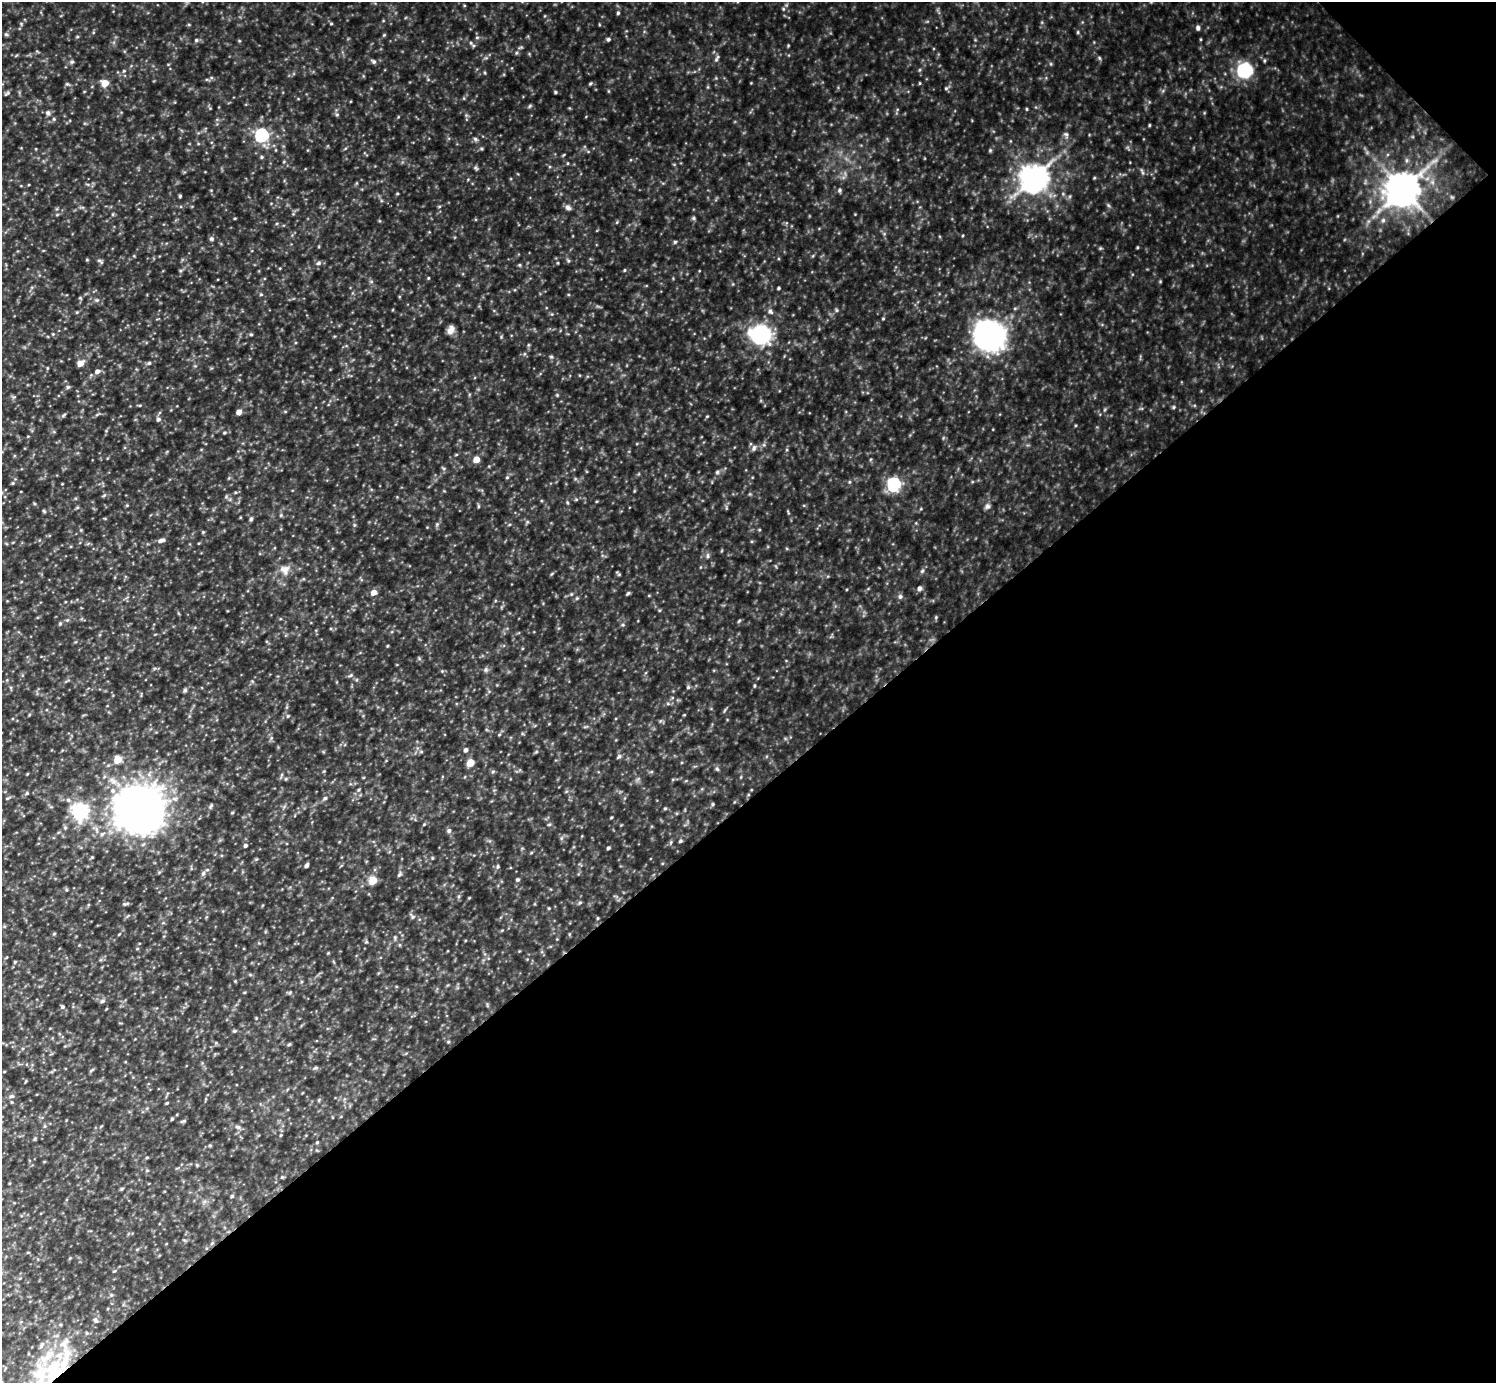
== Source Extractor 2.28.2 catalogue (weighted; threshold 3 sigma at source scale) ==
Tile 12 of 4 x 4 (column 4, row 3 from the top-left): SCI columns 4485-5978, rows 1679-3059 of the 5979 x 5978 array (HDU 1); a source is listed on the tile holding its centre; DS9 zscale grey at full resolution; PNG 1498 x 1385 px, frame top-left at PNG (2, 2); no overlay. Shown black and unused: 43% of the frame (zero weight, under 3 of 5 exposures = <1% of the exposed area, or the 3 px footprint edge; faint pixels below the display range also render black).
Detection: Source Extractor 2.28.2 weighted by HDU 2 'WHT'; one run over the whole footprint, this tile lists its part. Background 0.303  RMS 0.026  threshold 0.116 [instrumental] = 3 sigma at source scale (4.5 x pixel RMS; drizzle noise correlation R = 1.50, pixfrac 1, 0.05/0.05 arcsec/px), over >= 5 px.
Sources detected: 270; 1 inside a brighter object's white glare — not listed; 5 inside a brighter listed object's ellipse — not listed separately; the other 264 listed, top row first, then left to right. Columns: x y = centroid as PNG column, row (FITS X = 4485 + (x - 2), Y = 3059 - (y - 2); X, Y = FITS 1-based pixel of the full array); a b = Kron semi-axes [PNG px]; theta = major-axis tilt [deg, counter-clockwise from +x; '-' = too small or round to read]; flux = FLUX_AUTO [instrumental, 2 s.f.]
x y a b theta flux
783 9 5 4 - 3.8
618 13 4 4 - 4.3
21 24 6 4 74 4.3
331 24 4 4 - 3.1
1198 28 6 5 - 8.2
1078 32 5 4 - 3.3
6 34 5 5 - 4.5
384 35 5 4 - 3
477 37 5 5 - 4.5
608 39 5 5 - 5.3
196 40 6 5 - 4.4
471 43 6 5 - 5.1
788 45 4 4 - 2.4
516 53 5 4 - 3.6
718 57 8 5 48 5.8
1099 58 6 5 - 4.1
373 61 7 5 -38 6.2
1264 61 6 4 90 3.8
72 62 6 6 - 5.2
1051 64 6 3 -72 3.1
1244 70 12 11 - 180
124 71 5 5 - 4.4
428 79 6 4 -20 3.4
105 83 6 5 - 43
590 83 5 4 - 3.3
920 83 5 3 - 2.3
67 84 5 5 - 4.3
946 88 6 5 - 4.3
608 91 5 3 - 2.4
555 92 4 4 - 3.6
7 93 9 4 35 4.9
530 106 6 5 - 3.6
1027 109 4 3 - 2.6
48 113 8 7 - 8.7
337 115 6 5 - 4.8
398 117 5 3 - 2.2
1149 125 4 3 - 2.6
262 135 6 6 - 490
1066 135 9 7 -70 8.5
475 139 7 5 -19 5.6
990 150 6 4 70 3.6
588 151 6 4 -19 3.1
563 155 5 3 - 2.5
262 157 5 4 - 3.4
568 163 5 3 - 2.4
475 168 7 5 -51 4.7
1142 172 11 3 -66 4.9
1033 178 10 9 - 3300
1094 178 5 3 - 2.6
356 183 6 4 89 2.7
839 190 6 6 - 5.3
1403 190 11 10 - 5500
397 193 4 4 - 2.7
180 196 4 3 - 3.1
1108 205 6 4 -46 4.1
439 206 5 3 - 2.8
568 207 9 7 -42 8.5
113 214 6 3 72 3
57 215 6 3 20 3
235 218 4 3 - 2.2
693 218 6 5 - 4.1
1383 220 7 5 88 5.9
617 222 5 4 - 2.9
211 239 6 5 - 6.2
675 242 5 5 - 3.8
1137 247 3 3 - 2.6
1100 248 5 5 - 3.2
87 260 4 4 - 2.5
100 261 10 4 -33 5.8
568 261 6 5 - 4.3
318 263 8 5 27 6.2
558 263 5 3 - 2.2
519 265 5 4 - 3.2
280 268 4 3 - 2.1
180 270 6 4 0 3.1
624 270 5 4 - 3.1
428 278 4 4 - 2.5
371 281 6 5 - 4.4
1160 281 4 4 - 2.6
778 288 4 3 - 3.8
261 294 6 4 1 3.2
80 298 5 3 - 2.5
97 300 6 5 - 5.1
837 310 5 5 - 3.8
770 311 8 7 - 7.8
77 312 4 4 - 2.8
883 319 4 4 - 2.5
451 330 10 7 66 17
53 334 5 4 - 3
251 334 5 4 - 3.3
760 335 20 17 -11 250
989 336 16 15 - 1400
501 337 5 4 - 2.9
528 345 5 5 - 3.2
551 357 5 5 - 3.7
80 363 6 5 - 27
149 363 7 5 16 5
47 368 6 3 71 2.5
97 371 7 5 29 10
68 387 6 5 - 4.9
557 395 5 4 - 2.7
13 397 7 5 11 4.7
140 405 6 3 1 3
1174 407 6 4 28 3.9
239 412 5 5 - 16
64 415 8 4 29 4.8
707 416 4 4 - 2.4
158 419 6 6 - 7.9
224 433 5 5 - 3.9
28 436 5 3 - 2.2
754 448 9 6 71 7.6
476 459 5 5 - 33
717 472 6 5 - 5.2
507 477 5 4 - 3.1
849 482 5 5 - 3.4
13 483 5 4 - 3.4
894 484 7 6 - 460
634 491 5 3 - 2.4
235 492 5 4 - 2.9
104 495 7 4 44 3.8
226 497 6 5 - 4.3
576 499 5 5 - 3.4
127 505 5 4 - 2.8
478 506 6 4 90 3.2
987 506 8 6 42 8.5
77 508 6 4 19 3.2
726 508 8 3 -85 3.3
921 509 5 3 - 2.2
44 511 5 4 - 3.5
788 512 7 3 -59 3
281 515 6 5 - 3.7
251 519 5 4 - 6
527 522 6 4 72 3.3
916 523 4 4 - 2.6
437 524 6 5 - 4.4
203 532 5 4 - 2.8
161 540 9 5 18 11
199 543 5 3 - 2
708 556 8 5 -86 5.8
285 570 14 13 - 28
922 571 6 5 - 4.8
618 574 7 3 -41 3.6
920 588 6 5 - 11
374 592 5 5 - 21
628 593 5 4 - 4
571 594 5 5 - 3.7
649 595 5 3 - 2.2
900 596 7 6 - 7.4
659 610 5 3 - 2.6
936 617 5 5 - 3.5
67 620 6 5 - 4.6
739 621 6 4 45 3.3
60 623 5 4 - 3.5
623 625 5 3 - 3.2
387 646 4 3 - 2.3
419 658 6 4 -19 3.6
486 670 7 6 - 6.8
442 671 4 4 - 2.9
350 675 7 4 21 4.6
754 686 5 3 - 3
688 687 5 5 - 4
185 690 6 5 - 4.8
668 704 6 4 -1 4.7
287 707 6 4 71 3.5
725 710 7 3 53 3.6
29 715 5 3 - 2.3
684 715 4 3 - 2.2
288 716 5 4 - 3.2
586 727 8 2 21 3.2
499 735 5 4 - 2.9
271 738 6 4 48 4.3
466 750 5 5 - 7.4
421 752 6 4 0 4
536 752 5 4 - 3.4
619 756 8 5 54 5.2
118 760 5 5 - 58
470 763 5 5 - 56
717 769 7 5 -66 5.2
493 771 6 4 20 3.5
651 772 6 4 19 3.2
27 774 4 3 - 2
741 777 5 3 - 2.6
286 779 5 4 - 3.6
359 790 6 4 23 4
27 793 5 4 - 3.5
7 798 5 3 - 2.8
325 798 7 5 21 5.9
68 800 7 5 -21 7
713 804 5 4 - 3.8
211 806 8 4 58 4.9
139 808 22 21 - 4900
665 808 5 4 - 3.3
80 811 7 6 - 1000
232 813 4 4 - 2.8
611 817 3 3 - 2.6
424 824 4 4 - 2.6
549 824 6 4 1 3.4
65 828 6 5 - 4.5
449 830 6 5 - 7.1
561 838 7 4 88 4.9
680 841 6 5 - 4.4
671 842 6 5 - 3.9
245 845 4 4 - 6.4
608 848 4 3 - 5.1
531 853 5 3 - 2.6
432 858 4 4 - 2.7
306 865 5 4 - 7.6
498 867 6 5 - 4.6
203 874 7 6 - 7.9
399 874 8 5 56 5.8
373 880 5 5 - 76
517 880 5 5 - 4.8
469 898 3 3 - 2.1
580 903 6 5 - 4.3
125 904 9 4 14 4.6
549 908 4 4 - 2.4
412 916 11 6 -49 7.6
598 918 5 3 - 2.6
502 930 5 3 - 2.4
54 934 5 4 - 3.1
119 934 6 3 45 2.5
569 934 5 3 - 2.4
395 937 7 5 -72 4.3
366 942 6 3 18 2.9
137 949 5 3 - 2.3
328 953 5 3 - 2.4
15 962 5 3 - 2.7
235 981 4 4 - 2.1
290 992 6 4 45 3.3
102 1001 7 5 8 6.3
487 1005 6 4 -73 3.4
62 1007 5 5 - 5.3
256 1018 5 3 - 2.4
234 1031 6 4 14 4
448 1042 5 4 - 3.5
216 1043 6 4 -47 3.5
289 1044 6 3 20 3.1
315 1068 7 5 15 4.7
92 1070 8 3 34 3.3
4 1071 4 2 - 1.8
26 1081 5 3 - 2.3
11 1096 7 5 20 5.5
167 1103 4 3 - 2.9
172 1119 4 3 - 3.4
184 1121 8 3 5 3.4
45 1126 5 5 - 3.7
238 1127 8 6 -16 7.2
281 1135 5 4 - 2.9
35 1138 6 3 20 2.7
317 1142 5 4 - 3.1
210 1145 5 4 - 3.2
147 1158 4 3 - 2.9
197 1165 5 4 - 2.7
147 1170 5 5 - 3.3
282 1177 5 4 - 3.1
122 1189 5 4 - 3.3
232 1196 5 4 - 4.1
212 1243 6 4 45 3.9
114 1271 5 4 - 2.8
111 1295 5 5 - 4.2
96 1320 8 5 -46 6
87 1333 5 5 - 2.9
42 1346 9 3 69 4.4
53 1367 31 18 45 120
Overlapping masked pixels (flux is a lower limit): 1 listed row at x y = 53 1367
Isophote crosses this tile's border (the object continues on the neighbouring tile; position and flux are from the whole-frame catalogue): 1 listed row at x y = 7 798
Unlisted compact peaks at least as high as the median listed source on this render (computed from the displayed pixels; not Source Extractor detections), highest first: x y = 485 73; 577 598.